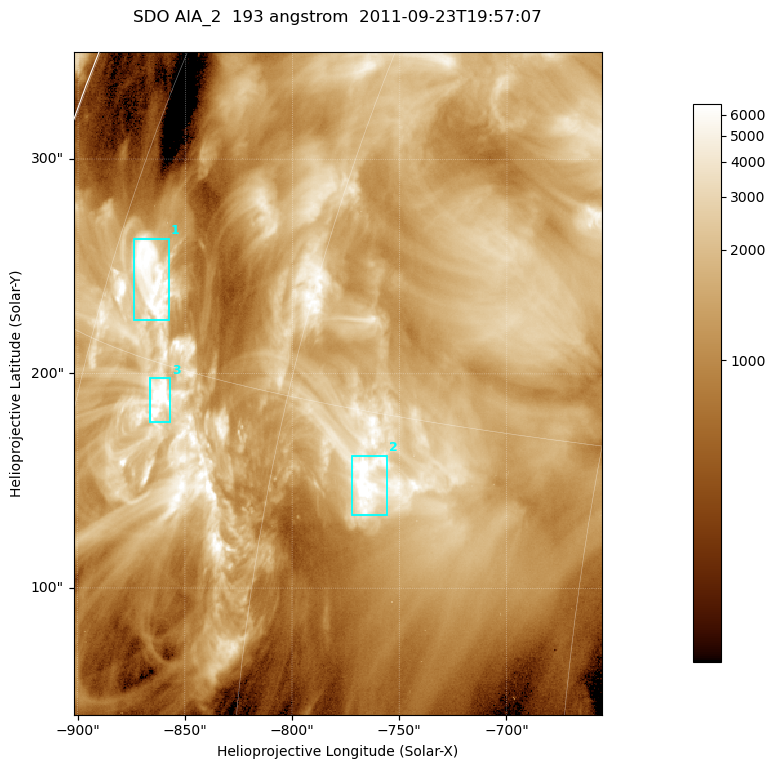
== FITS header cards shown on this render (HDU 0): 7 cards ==
TELESCOP= 'SDO     '           /
INSTRUME= 'AIA_2   '           /
WAVELNTH=                  193 /
WAVEUNIT= 'angstrom'           /
DATE-OBS= '2011-09-23T19:57:07.84' /
CTYPE1  = 'HPLN-TAN'           /
CTYPE2  = 'HPLT-TAN'           /

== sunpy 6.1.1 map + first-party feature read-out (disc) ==
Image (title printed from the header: SDO AIA_2  193 angstrom  2011-09-23T19:57:07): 410 x 514 px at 0.601 arcsec/px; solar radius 957 arcsec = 1592 px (partial field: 2.6% of the solar disc is inside the frame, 100% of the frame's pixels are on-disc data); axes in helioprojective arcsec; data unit not stated in the header (colour bar unlabelled)
Pointing: header CRPIX1/2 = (2043.81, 2047.21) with CRVAL1/2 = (0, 0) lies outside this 410 x 514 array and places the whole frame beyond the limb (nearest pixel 1.41 R_sun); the SolarSoft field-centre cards XCEN/YCEN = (-778.8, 195.5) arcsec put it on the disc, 1312 arcsec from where CRPIX/CRVAL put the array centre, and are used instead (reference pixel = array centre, CRVAL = XCEN/YCEN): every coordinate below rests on XCEN/YCEN
Orientation: roll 0.0564 deg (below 1 deg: not rotated)
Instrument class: DISC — disc imager (sunpy class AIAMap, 193 A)
Bright regions (active regions / flare kernels): reference = the on-disc median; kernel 3 px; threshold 5 sigma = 3745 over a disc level ~1312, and >= 1.15x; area >= 210 px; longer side >= 5 px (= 3 arcsec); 3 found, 3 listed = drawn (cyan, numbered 1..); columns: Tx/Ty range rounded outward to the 2 arcsec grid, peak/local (2 s.f.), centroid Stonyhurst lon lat
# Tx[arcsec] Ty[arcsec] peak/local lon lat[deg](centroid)
1 -874..-856 224..264 5.9 -71 +17
2 -772..-756 134..162 6.7 -55 +13
3 -868..-856 176..198 7.5 -68 +14